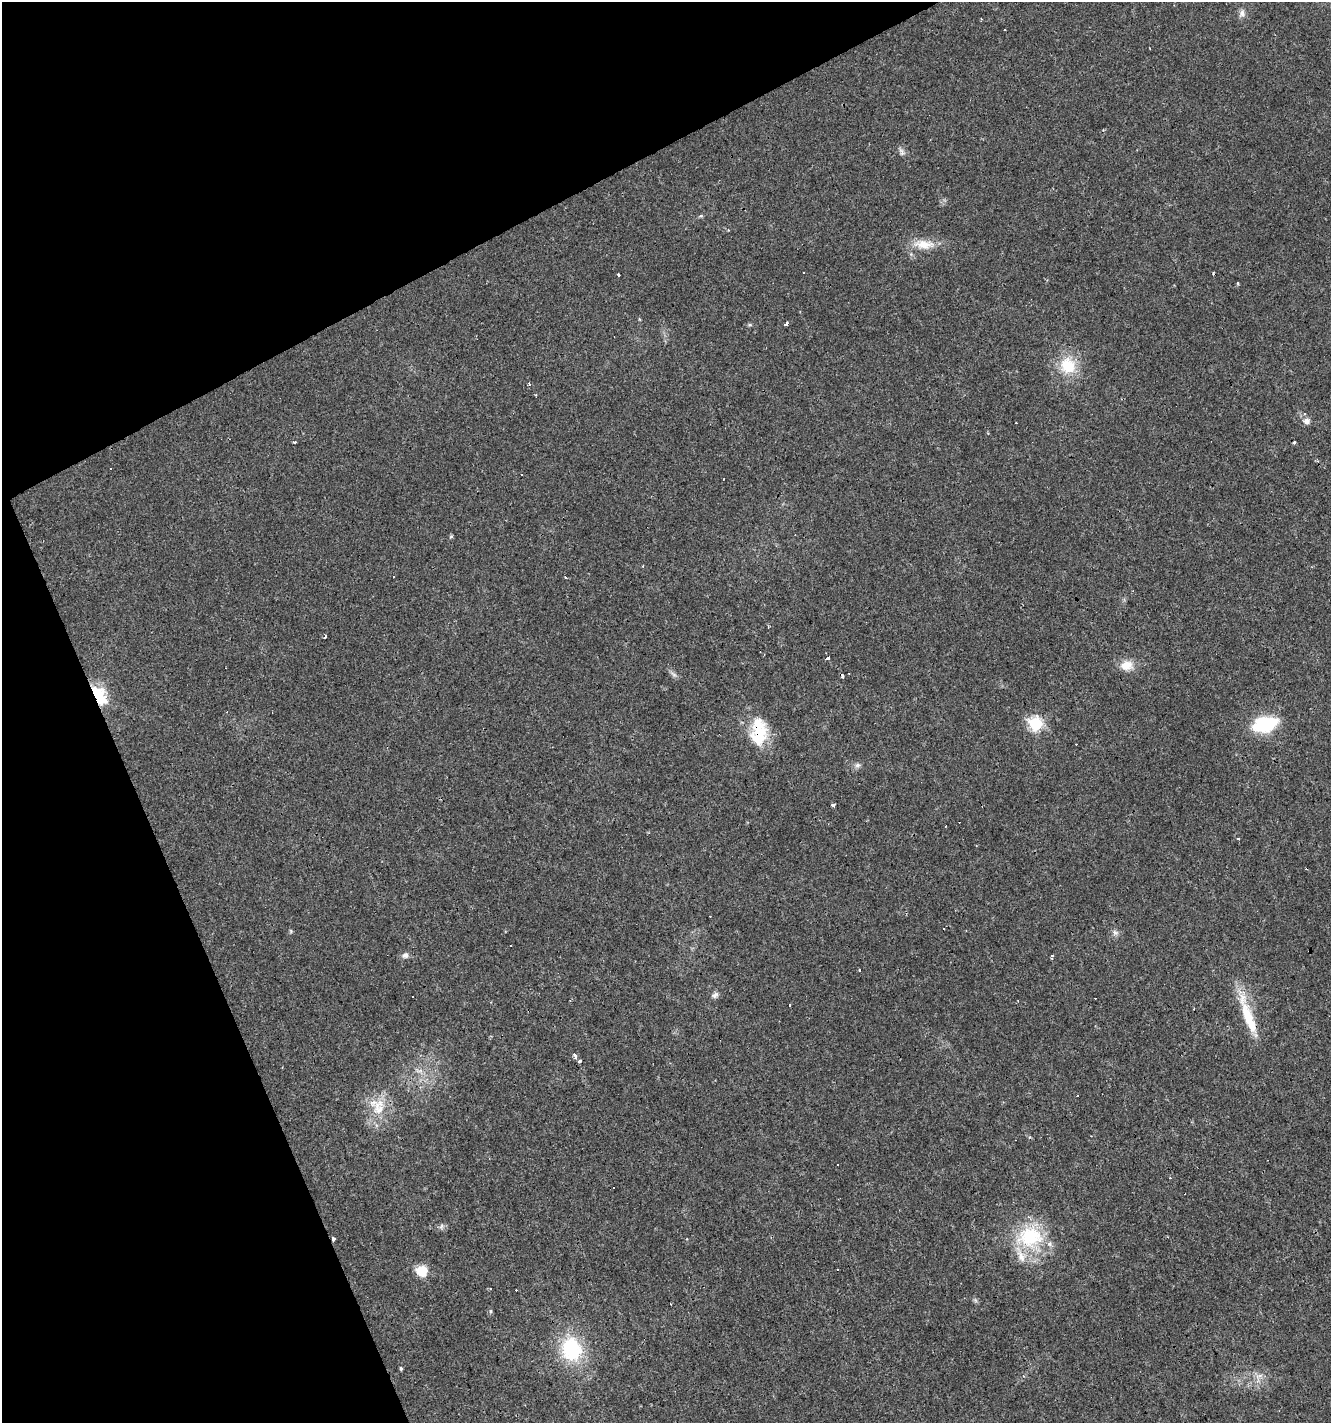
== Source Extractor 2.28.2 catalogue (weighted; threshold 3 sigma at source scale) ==
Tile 5 of 4 x 4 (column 1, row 2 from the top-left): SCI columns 147-1475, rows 2842-4262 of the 5550 x 5682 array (HDU 1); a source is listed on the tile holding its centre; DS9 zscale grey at full resolution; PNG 1333 x 1425 px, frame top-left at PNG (2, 2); no overlay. Shown black and unused: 23% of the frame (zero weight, under 3 of 4 exposures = <1% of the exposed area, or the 3 px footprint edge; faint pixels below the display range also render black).
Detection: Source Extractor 2.28.2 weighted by HDU 2 'WHT'; one run over the whole footprint, this tile lists its part. Background 0.0143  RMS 0.0028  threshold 0.0127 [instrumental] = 3 sigma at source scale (4.5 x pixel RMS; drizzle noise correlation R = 1.50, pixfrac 1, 0.0396/0.0396 arcsec/px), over >= 5 px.
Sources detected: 84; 29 cosmic-ray / hot-pixel residue — not listed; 3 inside a brighter listed object's ellipse — not listed separately; the other 52 listed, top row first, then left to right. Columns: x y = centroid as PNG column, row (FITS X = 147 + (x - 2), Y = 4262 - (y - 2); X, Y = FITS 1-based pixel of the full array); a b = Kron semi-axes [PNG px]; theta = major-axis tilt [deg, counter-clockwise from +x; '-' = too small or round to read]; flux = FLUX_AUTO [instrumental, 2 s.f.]
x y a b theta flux
1242 13 9 8 - 1.3
981 19 3 2 - 0.36
901 152 11 6 -67 0.9
728 230 3 3 - 0.23
924 244 31 12 -5 5.2
803 272 3 3 - 1.5
618 275 3 3 - 1.7
1238 283 3 3 - 0.69
786 324 4 3 - 6.3
750 325 6 4 -18 0.39
1068 366 23 21 -54 9.2
529 384 4 3 - 0.39
536 395 3 3 - 0.32
1305 413 5 4 - 0.62
1306 421 8 7 - 1.3
294 442 4 3 - 1.5
451 537 6 4 2 0.35
566 577 3 3 - 0.56
325 637 3 3 - 0.85
828 658 4 3 - 1.9
1126 665 17 13 7 3.7
674 674 10 6 -44 0.86
98 695 16 9 -55 25
1036 724 7 6 - 40
1265 724 21 12 16 20
759 730 39 18 -75 10
857 765 8 7 - 0.88
833 805 3 3 - 1.4
1238 838 3 3 - 1.7
1307 868 3 3 - 1.3
291 931 6 4 -89 0.35
1115 933 9 7 -23 1
405 955 9 8 - 1.1
1052 956 8 3 82 0.39
860 969 3 3 - 1.8
715 995 10 6 44 0.93
1249 1019 47 13 -68 11
575 1056 4 3 - 2.2
580 1060 3 3 - 2
420 1071 9 4 5 0.78
378 1107 26 17 83 7.5
614 1188 3 3 - 5.3
441 1227 8 5 59 0.66
1030 1237 36 29 7 19
333 1239 3 3 - 2.7
838 1269 3 2 - 0.37
422 1271 14 12 -24 4.6
975 1300 7 4 -71 0.49
491 1311 5 3 - 0.35
571 1349 28 23 -73 19
401 1368 5 4 - 0.4
1260 1375 7 4 19 0.82
Overlapping masked pixels (flux is a lower limit): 5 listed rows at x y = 98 695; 759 730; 1307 868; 1249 1019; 333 1239